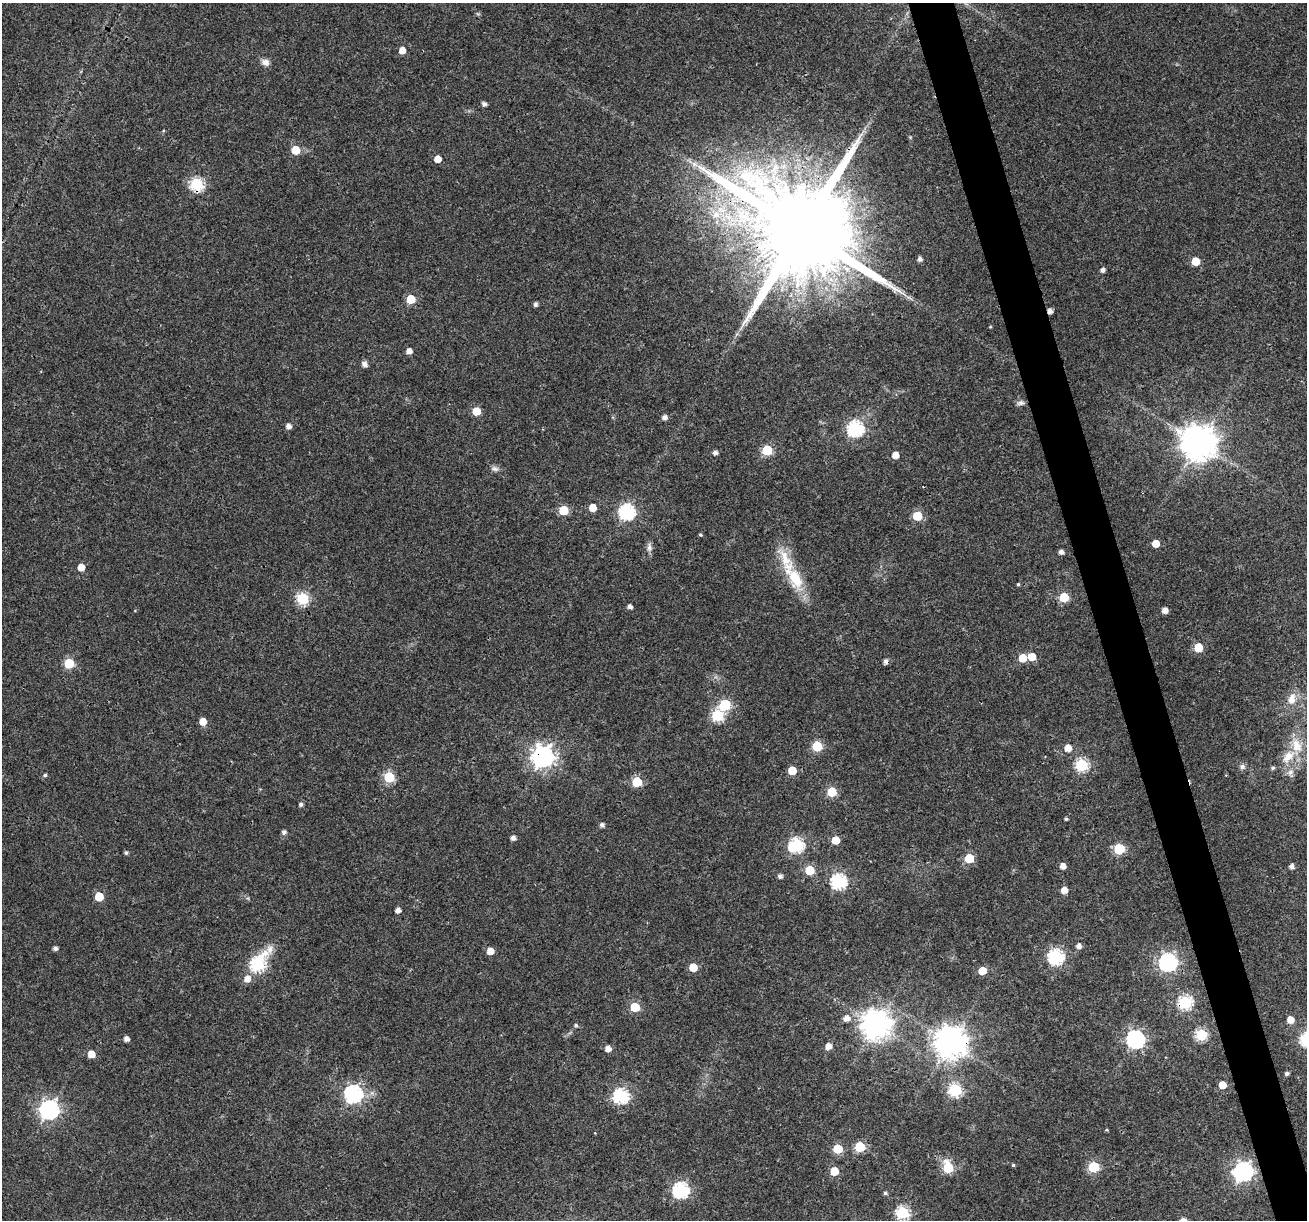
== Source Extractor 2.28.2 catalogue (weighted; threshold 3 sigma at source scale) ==
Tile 6 of 4 x 4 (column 2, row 2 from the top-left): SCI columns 1307-2611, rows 2539-3756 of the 5220 x 5027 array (HDU 1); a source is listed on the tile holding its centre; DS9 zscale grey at full resolution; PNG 1309 x 1222 px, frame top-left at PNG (2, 3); no overlay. Shown black and unused: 3% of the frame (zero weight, under 3 of 4 exposures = <1% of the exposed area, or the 3 px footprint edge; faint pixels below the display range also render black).
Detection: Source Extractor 2.28.2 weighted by HDU 2 'WHT'; one run over the whole footprint, this tile lists its part. Background 0.0215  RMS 0.003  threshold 0.0133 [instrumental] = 3 sigma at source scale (4.5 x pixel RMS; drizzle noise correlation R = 1.50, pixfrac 1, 0.0396/0.0396 arcsec/px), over >= 5 px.
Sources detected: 121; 2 cosmic-ray / hot-pixel residue — not listed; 2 inside a brighter listed object's ellipse — not listed separately; the other 117 listed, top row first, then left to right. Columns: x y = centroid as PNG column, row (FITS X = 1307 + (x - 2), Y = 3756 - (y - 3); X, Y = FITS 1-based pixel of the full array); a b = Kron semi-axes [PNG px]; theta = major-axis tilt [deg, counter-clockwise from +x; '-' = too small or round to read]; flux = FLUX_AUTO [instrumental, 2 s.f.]
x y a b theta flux
402 50 5 5 - 3.2
265 62 10 8 -17 1.7
484 104 5 4 - 1
295 150 6 5 - 9.4
437 159 5 5 - 3.7
197 184 6 6 - 38
716 215 11 9 -11 2.7
801 230 28 23 -7 8900
920 259 5 5 - 1.2
1196 261 5 5 - 7.9
1102 270 5 4 - 1.2
411 299 5 5 - 9.7
535 304 4 4 - 0.98
409 351 5 5 - 1.9
364 364 6 5 - 1.4
1021 403 11 6 3 0.95
476 411 5 5 - 6.8
664 417 5 5 - 1.5
288 426 5 5 - 1.6
855 429 7 7 - 65
1199 443 10 10 - 690
767 450 6 6 - 20
715 453 4 4 - 1.2
895 455 5 5 - 2.9
495 469 11 6 -20 1.1
593 508 5 5 - 4.7
563 510 6 5 - 13
627 512 7 7 - 66
917 516 6 5 - 12
700 535 4 4 - 0.41
1156 543 5 5 - 5.3
649 547 13 7 88 1.3
1061 552 5 4 - 1.3
81 567 5 5 - 3.5
795 578 40 15 -60 14
1018 584 4 4 - 0.44
1064 597 6 5 - 13
303 599 6 6 - 33
629 606 5 4 - 1.2
1165 610 5 5 - 2.1
1198 647 5 5 - 9.6
1031 657 6 5 - 5.2
1022 658 5 5 - 6.3
69 663 6 6 - 17
1292 699 17 11 76 3.2
725 705 6 6 - 22
717 715 6 6 - 31
203 721 5 5 - 4
1296 745 20 14 -70 5.3
817 746 6 6 - 17
1068 748 5 5 - 3.9
543 757 8 8 - 190
1082 765 6 6 - 35
1242 767 7 7 - 1
1273 768 5 4 - 0.54
792 771 5 5 - 8.3
1290 772 11 8 -85 1.5
45 775 5 4 - 0.48
389 777 6 6 - 19
637 782 6 5 - 15
831 792 6 5 - 14
301 804 5 5 - 0.84
1066 819 4 3 - 0.48
602 825 5 5 - 1
284 832 5 5 - 0.96
513 838 5 4 - 1.3
835 840 5 5 - 5.4
797 845 8 6 15 48
1119 849 6 6 - 23
126 853 5 4 - 0.64
969 858 5 5 - 12
1063 866 5 5 - 2.2
1291 866 5 5 - 1.2
810 870 5 5 - 12
780 876 5 5 - 1
838 882 7 7 - 60
1064 890 5 5 - 3
99 897 5 5 - 10
398 910 5 4 - 1.7
1078 946 5 5 - 1.4
55 948 4 4 - 1.1
490 951 5 5 - 3.7
1056 957 7 7 - 60
1168 962 7 7 - 99
258 964 11 7 53 48
693 967 5 5 - 7.3
982 971 5 5 - 5.6
247 979 7 7 - 2.4
1185 1002 7 6 - 43
635 1007 6 5 - 13
846 1018 7 6 - 2.2
1290 1020 5 5 - 3.5
576 1025 5 5 - 0.6
876 1025 9 9 - 400
1201 1035 6 6 - 30
126 1039 5 5 - 1.5
1135 1039 7 7 - 94
950 1042 10 10 - 510
828 1046 6 5 - 2.3
608 1049 5 5 - 2.5
91 1054 5 5 - 4.4
1287 1074 4 4 - 0.72
1222 1085 5 5 - 4.7
955 1090 6 6 - 39
353 1094 7 7 - 91
621 1096 7 6 - 57
49 1110 8 7 - 130
860 1147 6 6 - 19
838 1149 6 5 - 13
1013 1165 4 4 - 0.37
948 1167 7 6 - 19
1093 1167 6 6 - 22
834 1171 5 5 - 7.9
1243 1172 8 7 - 120
681 1190 7 7 - 66
885 1193 5 4 - 0.56
902 1213 6 6 - 37
Overlapping masked pixels (flux is a lower limit): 5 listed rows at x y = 197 184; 801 230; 543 757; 1185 1002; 950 1042